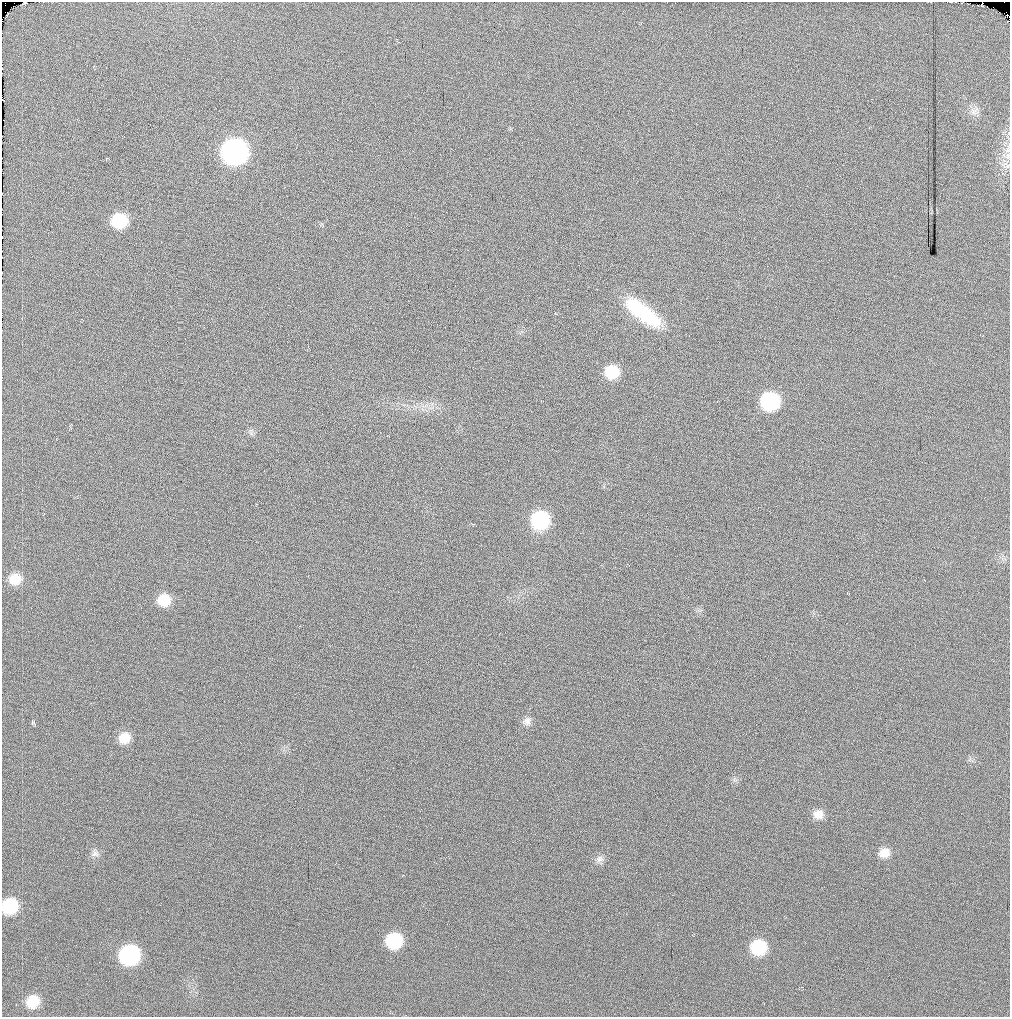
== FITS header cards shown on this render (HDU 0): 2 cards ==
NAXIS1  =                 1008
NAXIS2  =                 1015

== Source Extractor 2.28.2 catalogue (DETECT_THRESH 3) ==
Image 1008 x 1015 px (HDU 0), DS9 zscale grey, 1 PNG px = 1 image px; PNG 1012 x 1019 px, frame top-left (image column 1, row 1015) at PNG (2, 2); no overlay
Background 68.8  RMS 13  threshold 39.4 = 3 sigma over >= 5 px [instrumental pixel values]
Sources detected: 26; all 26 listed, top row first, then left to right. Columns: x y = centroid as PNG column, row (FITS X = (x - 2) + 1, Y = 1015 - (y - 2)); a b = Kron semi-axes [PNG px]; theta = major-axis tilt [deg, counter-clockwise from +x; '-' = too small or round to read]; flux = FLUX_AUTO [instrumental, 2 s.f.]
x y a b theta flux
24 3 4 2 - 2000
2 21 2 2 - 660000
974 111 12 11 - 5600
235 152 15 14 - 420000
1008 156 12 5 86 4500
119 221 14 13 - 40000
322 224 7 5 -26 1500
643 312 46 15 -37 59000
612 372 13 12 - 28000
770 401 13 12 - 96000
540 520 14 14 - 74000
15 579 13 12 - 14000
848 593 4 2 - 440
164 600 13 13 - 19000
527 721 12 10 27 4900
33 723 6 4 -45 1700
124 738 13 12 - 13000
818 814 13 11 -9 8100
884 853 13 11 18 9000
95 854 12 8 11 4200
600 859 11 9 4 4500
10 906 13 12 - 45000
394 941 13 12 - 50000
758 947 13 13 - 44000
130 955 14 13 - 140000
33 1002 13 12 - 18000
At the frame edge (FLAGS 8, measured only in part): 4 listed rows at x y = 24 3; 2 21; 1008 156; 10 906